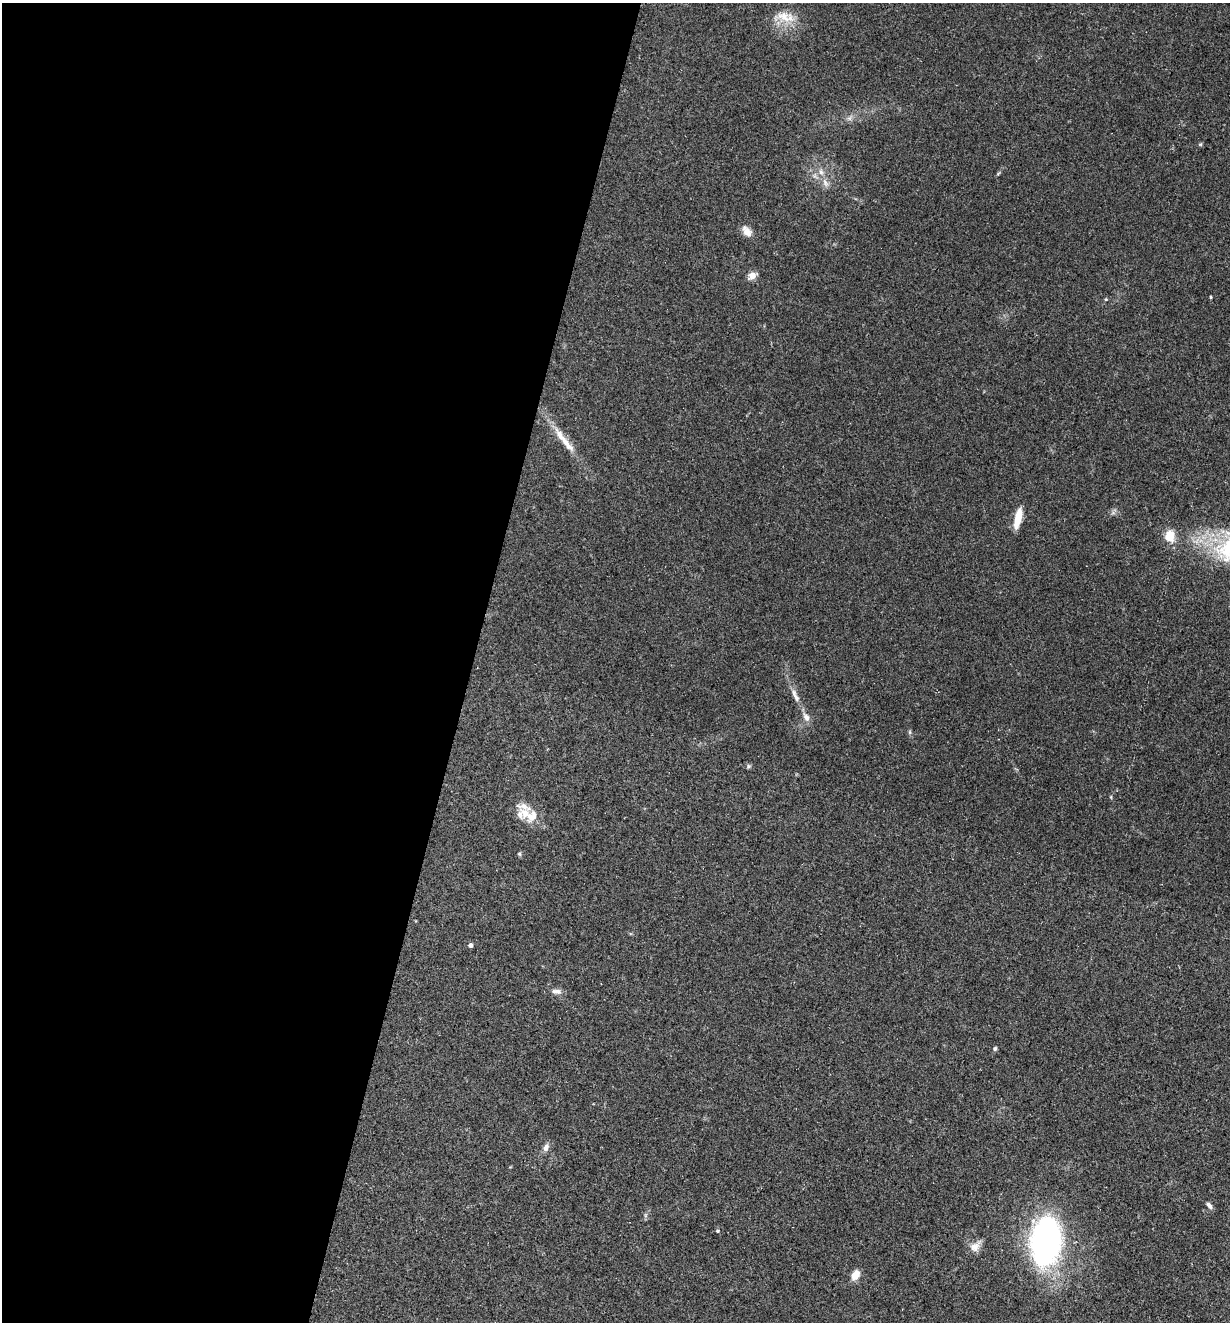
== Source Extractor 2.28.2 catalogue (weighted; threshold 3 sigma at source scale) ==
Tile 5 of 4 x 4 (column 1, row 2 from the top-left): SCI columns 256-1483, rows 2641-3960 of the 5297 x 5282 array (HDU 1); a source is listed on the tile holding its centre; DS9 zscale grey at full resolution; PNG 1232 x 1324 px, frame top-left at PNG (2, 3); no overlay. Shown black and unused: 38% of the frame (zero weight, under 3 of 5 exposures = <1% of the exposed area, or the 3 px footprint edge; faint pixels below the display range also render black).
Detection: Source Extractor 2.28.2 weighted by HDU 2 'WHT'; one run over the whole footprint, this tile lists its part. Background 0.107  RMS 0.0066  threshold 0.0299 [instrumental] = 3 sigma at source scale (4.5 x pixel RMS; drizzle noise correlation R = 1.50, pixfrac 1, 0.05/0.05 arcsec/px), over >= 5 px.
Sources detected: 28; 1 inside a brighter listed object's ellipse — not listed separately; the other 27 listed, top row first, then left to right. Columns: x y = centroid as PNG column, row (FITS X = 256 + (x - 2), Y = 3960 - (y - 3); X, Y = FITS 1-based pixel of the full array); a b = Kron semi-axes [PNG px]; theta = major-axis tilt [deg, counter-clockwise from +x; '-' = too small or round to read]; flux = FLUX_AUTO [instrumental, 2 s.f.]
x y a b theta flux
784 16 27 15 1 13
849 118 7 6 - 1.9
1200 144 6 3 -18 0.75
821 172 8 7 - 2.9
825 183 12 6 -54 3.4
747 231 15 9 -52 5.3
752 275 5 5 - 11
1211 297 3 3 - 0.67
1106 299 5 3 - 0.64
565 441 40 8 -52 13
1018 518 25 7 77 11
1170 536 11 8 -81 12
795 695 23 7 -62 5.8
806 717 13 7 -62 4.2
910 732 6 4 -90 0.97
749 766 6 5 - 1.1
528 815 30 16 -15 14
519 854 5 5 - 0.9
470 945 4 4 - 2.8
557 991 13 7 -5 3.3
995 1048 5 5 - 1.2
546 1147 10 7 64 3.3
1209 1205 9 5 -55 2.2
717 1231 5 4 - 0.73
1046 1240 37 21 84 270
975 1246 16 10 49 5.5
855 1275 12 8 56 6.5